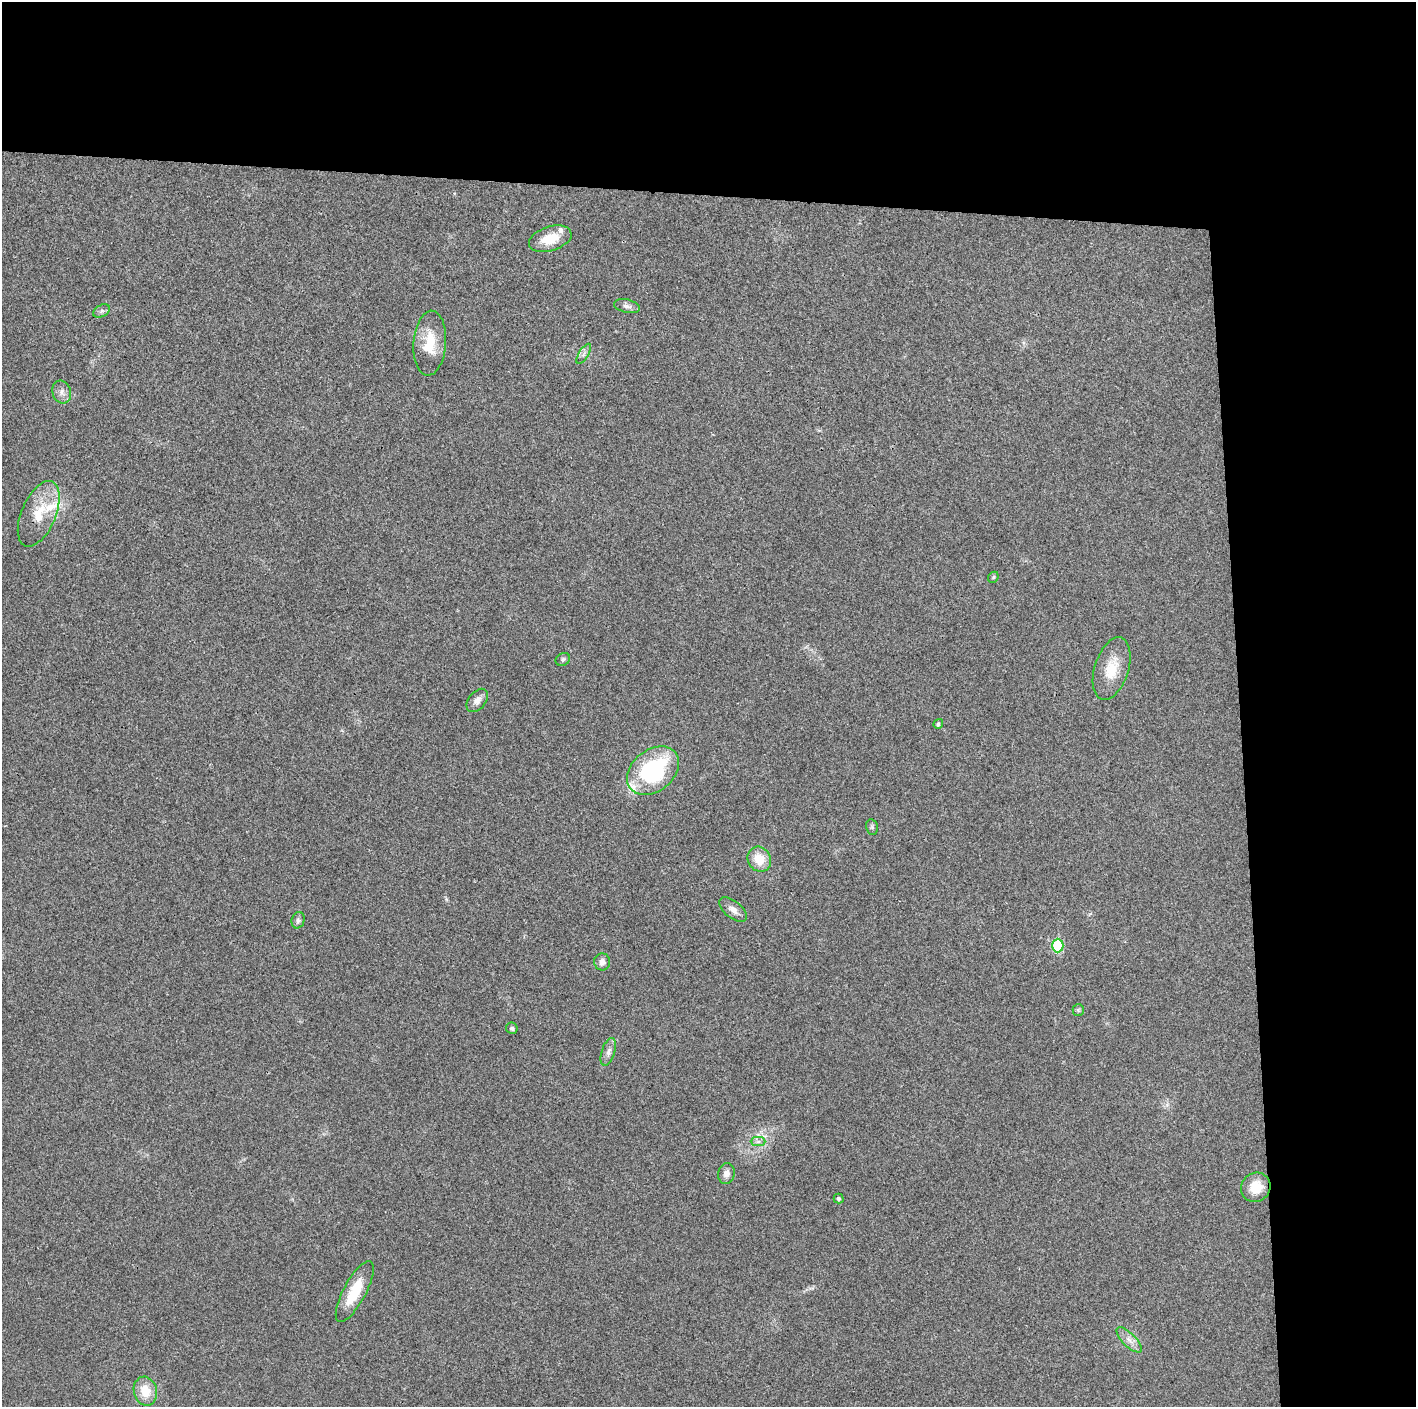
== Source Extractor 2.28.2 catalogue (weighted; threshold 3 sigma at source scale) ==
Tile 3 of 3 x 3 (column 3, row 1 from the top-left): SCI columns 2829-4242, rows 2817-4221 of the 4242 x 4224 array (HDU 1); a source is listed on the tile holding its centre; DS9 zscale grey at full resolution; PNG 1418 x 1409 px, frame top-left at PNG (2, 2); each listed source drawn as its Kron ellipse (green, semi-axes under 4 px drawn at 4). Shown black and unused: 24% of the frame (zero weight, under 3 of 4 exposures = <1% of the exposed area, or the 3 px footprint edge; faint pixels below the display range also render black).
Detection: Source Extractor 2.28.2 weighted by HDU 2 'WHT'; one run over the whole footprint, this tile lists its part. Background 0.0231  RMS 0.0056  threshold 0.0254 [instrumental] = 3 sigma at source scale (4.5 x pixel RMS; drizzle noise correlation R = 1.50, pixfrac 1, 0.05/0.05 arcsec/px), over >= 5 px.
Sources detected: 32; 3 inside a brighter listed object's ellipse — not listed separately; the other 29 listed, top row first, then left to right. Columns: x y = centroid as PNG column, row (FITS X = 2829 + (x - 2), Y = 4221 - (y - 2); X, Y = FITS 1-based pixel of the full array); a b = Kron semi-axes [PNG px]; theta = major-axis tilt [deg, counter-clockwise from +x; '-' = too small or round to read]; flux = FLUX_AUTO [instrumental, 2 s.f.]
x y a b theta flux
550 239 22 12 18 12
627 306 13 6 -13 2.4
102 311 9 6 28 1.6
430 343 32 16 86 16
584 354 11 4 59 2
62 392 11 9 -72 3.2
39 514 35 17 67 17
993 577 6 5 - 0.82
563 659 7 6 - 1.2
1112 669 32 17 73 16
477 700 13 8 50 3.5
938 724 5 4 - 1.2
653 771 29 20 39 64
872 827 8 6 -78 1.1
759 859 13 11 -60 11
733 910 16 8 -39 3.9
298 920 8 6 75 1.7
1058 945 7 5 89 34
602 962 8 8 - 3.4
1078 1010 6 5 - 0.95
512 1028 6 5 - 1.4
608 1052 14 6 72 2.9
758 1142 7 4 1 1.5
726 1174 11 8 78 3.1
1256 1187 15 14 - 11
839 1199 5 5 - 1.3
355 1291 34 11 62 18
1129 1340 17 6 -45 3.9
145 1391 15 11 -75 11